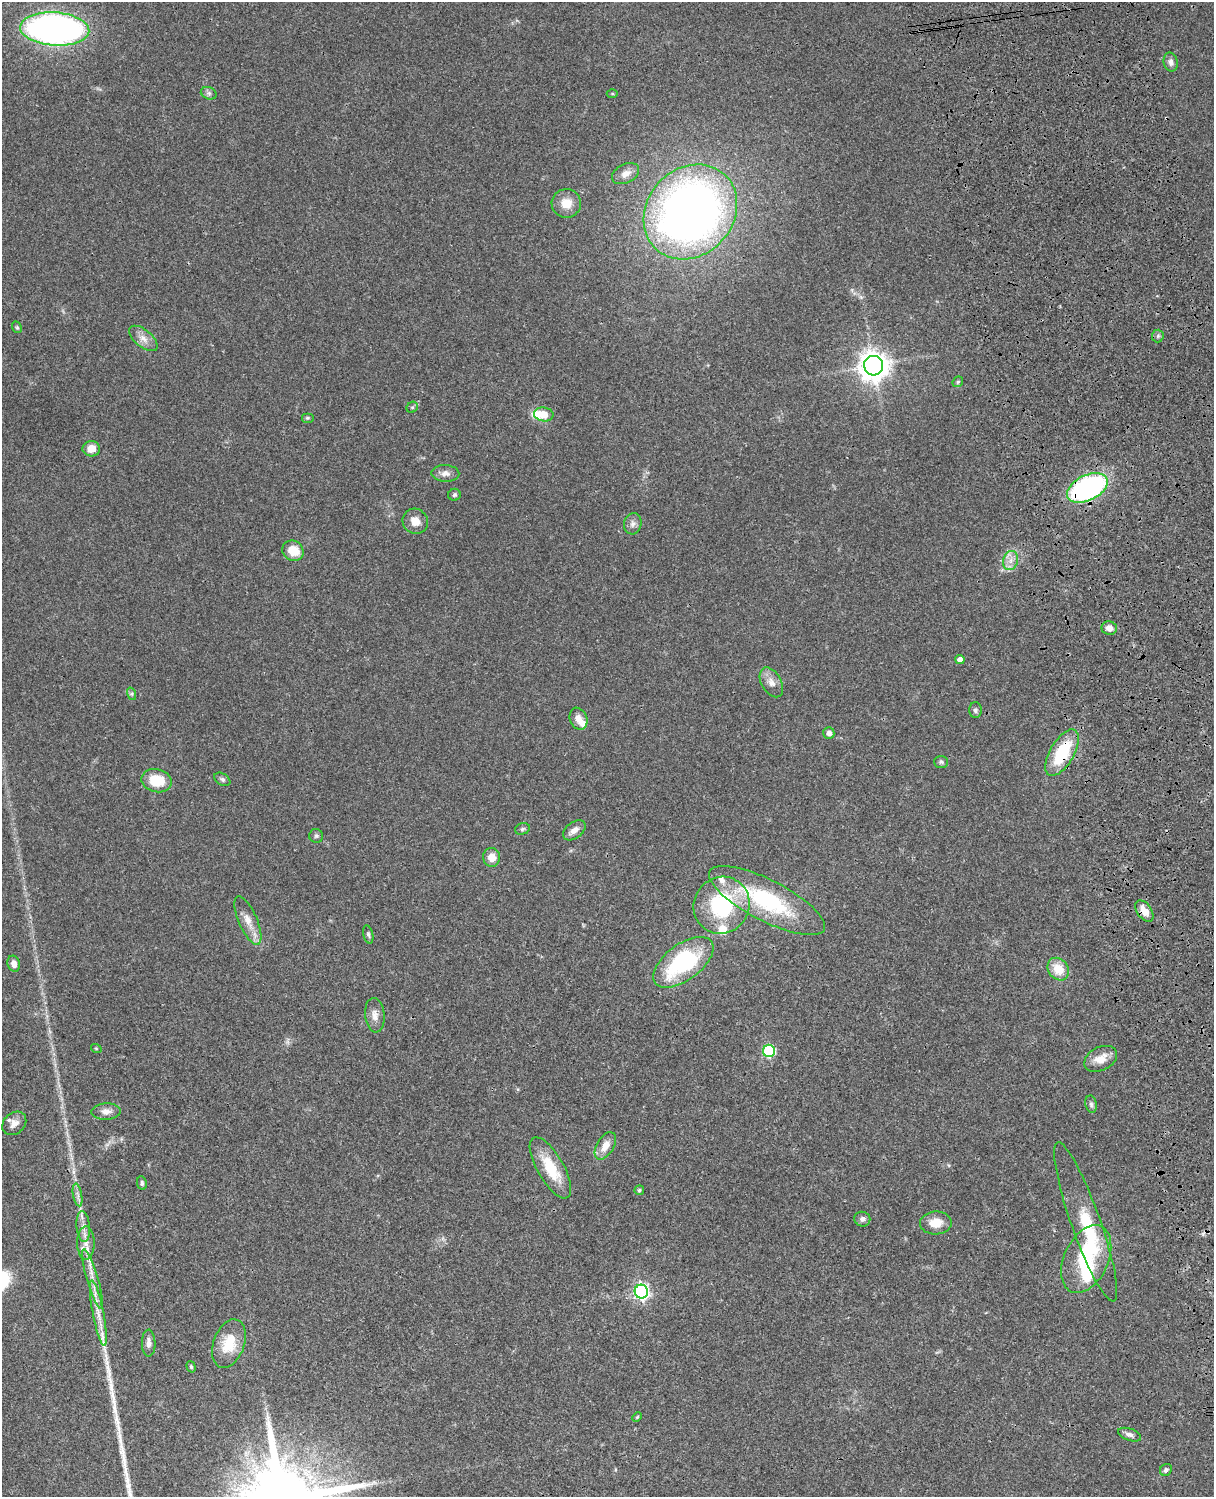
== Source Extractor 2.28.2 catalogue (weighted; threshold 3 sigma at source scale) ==
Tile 6 of 4 x 3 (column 2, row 2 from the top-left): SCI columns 1333-2544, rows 1773-3267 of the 5086 x 4927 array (HDU 1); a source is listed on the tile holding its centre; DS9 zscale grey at full resolution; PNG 1216 x 1499 px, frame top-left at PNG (2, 2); each listed source drawn as its Kron ellipse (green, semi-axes under 4 px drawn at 4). Shown black and unused: <1% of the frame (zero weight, under 3 of 4 exposures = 6% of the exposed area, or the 3 px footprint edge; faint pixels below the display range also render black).
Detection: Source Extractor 2.28.2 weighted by HDU 2 'WHT'; one run over the whole footprint, this tile lists its part. Background 0.0764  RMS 0.0058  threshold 0.026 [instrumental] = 3 sigma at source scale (4.5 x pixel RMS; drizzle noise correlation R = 1.50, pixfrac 1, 0.05/0.05 arcsec/px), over >= 5 px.
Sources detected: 80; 3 inside a brighter object's white glare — neither listed nor drawn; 4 inside a brighter listed object's ellipse — not listed separately; the other 73 listed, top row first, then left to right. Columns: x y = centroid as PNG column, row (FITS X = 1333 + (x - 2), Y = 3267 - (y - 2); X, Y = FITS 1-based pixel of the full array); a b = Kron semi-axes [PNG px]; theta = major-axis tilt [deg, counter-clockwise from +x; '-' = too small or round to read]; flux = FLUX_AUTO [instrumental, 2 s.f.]
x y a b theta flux
55 29 35 16 -4 260
1171 62 9 7 -77 2.5
209 93 8 6 -20 1.5
612 94 5 3 - 0.62
626 174 14 9 27 4.3
566 203 15 14 - 8.3
690 212 51 43 47 420
17 327 6 4 -68 0.77
1158 336 6 6 - 1.1
143 338 17 8 -40 4.8
874 366 10 9 - 720
958 382 6 5 - 0.85
412 407 6 5 - 0.9
544 414 10 7 -9 12
307 418 6 5 - 0.94
91 449 9 7 -1 5.9
445 473 14 8 -2 3.4
1087 488 22 12 26 120
454 495 6 6 - 1.2
415 521 13 12 - 5.8
633 524 11 8 77 2.8
293 551 11 9 -33 11
1011 561 10 7 72 3.6
1109 628 7 6 - 3.9
960 659 4 4 - 2.9
771 682 16 10 -60 4.7
132 694 6 4 -72 0.95
975 710 7 6 - 1.4
578 719 11 8 -69 4.4
829 733 6 5 - 2.5
1062 753 26 12 60 30
941 762 7 6 - 1.1
222 779 9 6 -32 1.4
156 781 15 11 -12 16
522 829 7 5 17 1.2
574 830 13 8 37 3.9
316 836 7 7 - 1.1
492 857 9 8 - 5.8
767 900 64 20 -27 63
722 905 29 27 55 50
1144 911 12 7 -54 5.8
248 920 26 9 -66 7
368 934 9 5 -76 1.2
683 962 35 18 37 60
14 964 8 6 -73 3.3
1058 969 12 10 -50 11
375 1015 17 9 -85 4.4
96 1048 5 3 - 0.48
769 1051 6 6 - 58
1101 1059 17 11 28 7.1
1091 1104 8 5 -80 1.5
106 1111 14 8 3 3.5
14 1123 13 10 41 4.1
605 1146 15 8 59 6.3
550 1168 34 13 -60 20
142 1183 7 5 -80 1.2
639 1190 5 4 - 1
78 1195 11 4 -79 2.2
862 1219 8 7 - 2.2
1086 1222 84 14 -70 33
936 1223 16 11 1 8.1
83 1227 15 6 -84 3.8
86 1243 17 9 -89 5.6
1086 1259 36 22 65 35
92 1279 31 5 -74 6.8
641 1292 7 6 - 170
98 1313 33 5 -79 8.2
149 1343 13 7 -88 3.2
229 1344 25 15 70 16
191 1367 6 4 -72 0.94
637 1417 5 4 - 0.6
1130 1435 12 6 -20 2.4
1166 1470 6 5 - 1.4
Overlapping masked pixels (flux is a lower limit): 3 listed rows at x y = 1087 488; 1062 753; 1144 911